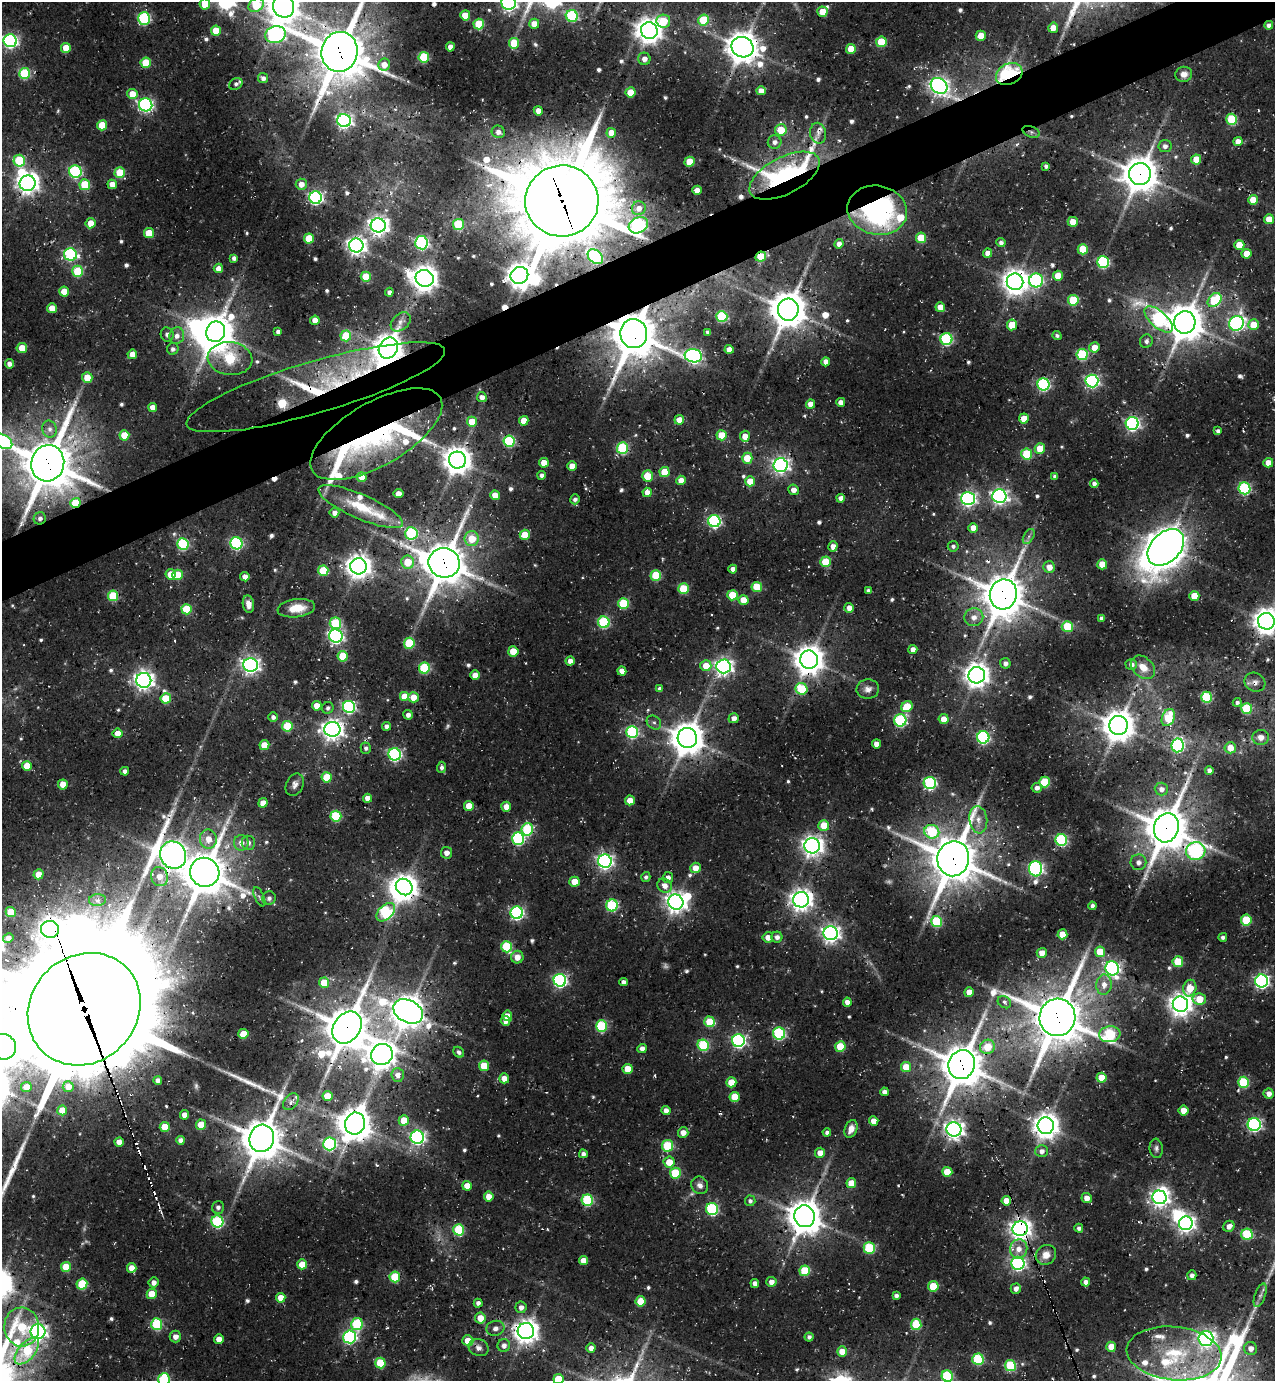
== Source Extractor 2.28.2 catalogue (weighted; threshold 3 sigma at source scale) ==
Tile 10 of 4 x 4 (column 2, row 3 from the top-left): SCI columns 1534-2806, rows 1436-2814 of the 5556 x 5633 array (HDU 1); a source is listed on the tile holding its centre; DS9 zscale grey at full resolution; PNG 1277 x 1383 px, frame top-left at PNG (2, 2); each listed source drawn as its Kron ellipse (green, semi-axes under 4 px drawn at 4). Shown black and unused: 4% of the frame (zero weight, under 3 of 4 exposures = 8% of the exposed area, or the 3 px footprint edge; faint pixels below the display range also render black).
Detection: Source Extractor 2.28.2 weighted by HDU 2 'WHT'; one run over the whole footprint, this tile lists its part. Background 0.0364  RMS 0.0042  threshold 0.0188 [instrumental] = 3 sigma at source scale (4.5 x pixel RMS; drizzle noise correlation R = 1.50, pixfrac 1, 0.0396/0.0396 arcsec/px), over >= 5 px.
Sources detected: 662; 13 too faint to see at this stretch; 10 inside a brighter object's white glare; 8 cosmic-ray / hot-pixel residue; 4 long thin detections or spike segments (spike, bleed or trail) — neither listed nor drawn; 15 inside a brighter listed object's ellipse — not listed separately; of the other 612, all 500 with FLUX_AUTO >= 1.23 (the completeness limit of this list) listed and drawn (112 fainter detections not listed), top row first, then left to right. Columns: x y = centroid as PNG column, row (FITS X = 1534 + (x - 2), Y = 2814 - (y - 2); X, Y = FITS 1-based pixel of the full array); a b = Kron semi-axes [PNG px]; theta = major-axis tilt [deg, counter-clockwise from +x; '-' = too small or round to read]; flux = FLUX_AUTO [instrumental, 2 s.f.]
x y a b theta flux
509 3 7 7 - 120
205 4 5 5 - 9.8
256 5 8 6 32 26
284 6 11 10 - 890
822 12 5 5 - 7.2
465 15 5 5 - 8.6
572 16 6 6 - 43
144 19 6 6 - 56
704 20 5 5 - 23
663 21 7 6 - 15
479 24 5 5 - 22
534 24 5 5 - 5.6
1269 25 4 4 - 1.8
1053 28 5 5 - 4.5
649 30 8 8 - 510
216 31 5 5 - 10
275 35 10 8 15 110
981 36 5 5 - 7.3
10 41 6 6 - 110
881 42 5 5 - 18
514 43 5 5 - 16
450 47 4 4 - 4
742 47 11 10 - 820
66 48 5 5 - 8.9
851 49 5 5 - 9.1
340 52 20 18 78 2100
424 57 5 5 - 28
644 59 6 6 - 2.9
146 63 5 5 - 18
384 65 6 6 - 4.4
25 73 5 5 - 33
1009 74 14 10 27 66
1184 74 8 7 - 3
263 78 5 5 - 1.8
236 84 7 5 31 1.3
939 86 9 7 -38 190
761 91 4 4 - 3.3
630 92 5 5 - 10
132 94 5 5 - 7.3
146 105 6 6 - 100
538 111 5 4 - 4.3
1232 119 5 5 - 27
344 121 7 6 - 120
102 125 5 5 - 13
781 130 6 6 - 11
498 132 6 6 - 2.7
1031 132 9 5 -22 1.3
611 133 5 4 - 5.1
818 133 10 8 -79 2.8
1238 141 4 4 - 3.8
775 142 7 6 - 2
1165 146 6 6 - 2.2
1196 159 5 5 - 7.4
19 161 6 5 - 27
689 162 5 5 - 12
1046 166 4 4 - 1.4
75 172 6 6 - 55
120 173 5 5 - 17
1140 174 11 11 - 1000
784 176 38 18 27 170
28 183 8 7 - 310
112 184 5 4 - 4.5
301 184 5 5 - 3.5
85 185 5 5 - 20
697 190 5 4 - 2.8
316 198 6 6 - 94
1253 200 5 5 - 7.9
562 201 37 35 4 4500
639 208 7 6 - 2.2
877 210 30 24 -10 94
1269 219 5 5 - 7.3
1073 222 5 5 - 7.2
90 223 5 5 - 7.2
458 224 5 5 - 24
378 225 7 7 - 260
638 225 10 7 28 81
149 233 5 5 - 13
309 238 5 5 - 15
921 238 5 5 - 14
421 243 7 6 - 86
1001 243 4 4 - 1.6
839 244 4 4 - 2.5
1239 245 5 5 - 8.8
356 246 7 7 - 210
1083 249 5 5 - 15
988 253 5 4 - 3.6
70 254 6 6 - 65
1246 254 5 5 - 6.4
761 256 5 4 - 12
595 257 9 6 -41 43
234 258 4 4 - 1.9
1103 262 6 6 - 54
218 268 5 4 - 3.4
78 271 5 5 - 23
519 275 9 8 - 480
1058 276 5 5 - 7.5
366 277 5 5 - 14
425 278 9 8 - 560
1036 280 7 7 - 76
1015 282 8 8 - 470
64 292 5 5 - 7.4
389 292 4 4 - 1.6
1073 300 5 5 - 21
1215 300 8 6 47 25
940 307 5 4 - 6.4
52 308 5 5 - 7
788 310 11 10 - 1200
722 316 5 5 - 42
1159 319 17 8 -41 65
315 320 4 4 - 4.1
401 322 11 8 42 2.5
1185 322 11 10 - 1100
1237 323 7 7 - 110
1012 325 5 5 - 13
1254 325 5 5 - 9.6
216 332 10 9 - 990
278 332 4 4 - 1.5
708 332 4 4 - 1.6
167 334 7 6 - 1.8
634 334 14 13 - 1800
177 336 8 7 - 3.1
346 336 5 5 - 18
1057 336 5 4 - 1.3
946 339 6 6 - 56
1146 341 7 6 - 1.7
1094 347 5 5 - 4.3
22 348 5 5 - 8.8
388 348 11 9 56 610
173 349 6 5 - 1.4
729 349 4 4 - 4.1
132 354 5 4 - 4.3
1082 354 5 5 - 40
693 356 9 6 -10 120
230 359 22 16 -6 44
826 362 4 4 - 3.3
9 364 4 4 - 2
87 377 5 5 - 6.5
1092 381 6 6 - 100
1043 384 6 6 - 71
316 387 134 26 16 53
482 397 5 5 - 2.7
841 402 4 4 - 2.9
810 404 4 4 - 3.9
153 407 4 4 - 4.3
1024 419 5 5 - 7.6
679 420 5 4 - 5.4
524 421 5 4 - 6.4
472 422 5 5 - 9.5
1132 423 6 6 - 110
50 429 8 7 - 2.1
1218 431 4 4 - 1.3
376 434 74 31 30 83
124 435 5 5 - 12
722 435 5 5 - 11
745 436 5 5 - 5.2
3 441 10 6 -29 60
509 441 6 5 - 43
622 448 6 5 - 42
1040 448 5 5 - 8.9
1027 454 5 5 - 26
747 458 5 5 - 9.1
457 460 8 8 - 610
48 463 18 16 76 2100
544 463 5 5 - 6.4
1268 463 5 4 - 5.3
780 465 7 7 - 150
572 466 5 4 - 5.4
665 472 5 5 - 13
542 475 4 4 - 1.8
647 476 5 5 - 12
1055 476 4 4 - 1.6
362 477 5 5 - 6.9
681 480 4 4 - 5.5
750 481 5 5 - 8.2
1094 483 4 4 - 1.7
1244 488 6 6 - 50
793 490 5 5 - 3.1
647 492 5 4 - 4.5
398 494 5 4 - 4.7
495 495 5 4 - 5.9
999 496 7 6 - 150
841 498 4 4 - 2.7
575 499 5 5 - 1.6
968 499 7 6 - 140
75 503 5 5 - 17
360 507 46 12 -24 18
334 513 5 4 - 2.4
40 518 6 6 - 1.4
714 521 6 6 - 73
973 528 5 5 - 5.1
411 533 6 6 - 40
525 535 5 5 - 9.3
1029 536 8 5 59 1.2
472 539 7 7 - 9.5
236 543 6 6 - 63
183 544 6 5 - 42
833 546 5 4 - 3.4
953 546 5 5 - 1.3
1166 547 21 14 45 780
408 562 6 6 - 11
825 562 5 5 - 16
444 563 15 14 - 1500
1102 564 5 5 - 9.6
358 566 8 8 - 440
1049 567 6 5 - 3.9
733 569 4 4 - 2.7
323 571 5 5 - 18
171 574 5 5 - 7
177 575 5 5 - 16
656 575 5 5 - 20
245 577 5 4 - 3.1
757 587 5 5 - 15
683 589 5 5 - 21
868 591 4 3 - 1.3
1003 594 15 13 74 1300
732 595 5 5 - 16
113 596 5 5 - 24
1194 596 5 5 - 9.6
743 600 5 5 - 7.4
623 603 5 5 - 26
248 604 9 5 -80 2.9
296 608 19 9 7 9.8
849 608 5 5 - 3.3
187 609 5 5 - 17
974 617 9 9 - 3.9
1102 618 4 4 - 1.3
1266 621 8 8 - 530
604 622 6 5 - 45
335 623 6 6 - 30
1067 627 5 5 - 18
336 636 7 6 - 110
409 643 5 5 - 26
913 649 4 4 - 3.3
513 651 5 5 - 11
343 656 5 5 - 17
809 660 9 9 - 710
570 661 4 4 - 3.1
1005 663 5 5 - 2
250 665 7 7 - 170
1131 665 6 5 - 2.5
706 666 5 5 - 8.2
723 666 7 7 - 190
1143 667 14 10 -44 5.8
424 668 5 5 - 35
622 671 4 4 - 3.8
475 675 5 5 - 5.5
977 675 8 8 - 420
144 680 7 7 - 230
1255 682 11 9 -29 2.7
660 689 4 4 - 1.7
801 689 6 5 - 22
868 689 11 9 4 2.8
405 697 5 5 - 10
413 697 5 5 - 6.3
1206 697 5 5 - 36
166 698 5 5 - 15
1237 702 4 4 - 1.4
317 706 5 5 - 5.8
349 707 6 6 - 69
907 707 6 5 - 14
328 708 6 5 - 1.3
1247 709 5 5 - 25
408 715 5 4 - 2.4
273 717 5 4 - 1.7
1168 717 9 6 67 15
734 718 5 5 - 2.3
944 719 5 5 - 5.7
900 720 6 6 - 55
654 723 8 6 -39 1.3
1118 725 9 9 - 820
287 726 5 5 - 21
386 726 4 4 - 1.9
332 729 8 7 - 300
632 732 6 6 - 55
117 733 5 4 - 5.3
983 737 6 6 - 71
1261 737 8 7 - 3.2
687 738 10 9 - 920
876 744 4 4 - 3.5
264 745 5 5 - 9
1178 745 7 6 - 61
366 748 5 5 - 1.3
1230 748 6 5 - 5.5
395 754 6 6 - 74
27 766 5 5 - 9.1
441 767 6 4 87 1.7
1209 770 4 4 - 1.9
125 771 4 4 - 1.9
327 777 5 5 - 15
1045 782 5 5 - 22
930 783 6 6 - 59
63 784 5 5 - 6.1
295 785 11 8 64 2.3
1037 788 5 5 - 2.2
1161 789 7 6 - 2.6
367 798 4 4 - 3.8
630 800 5 5 - 5.6
263 803 5 4 - 5.1
469 806 5 5 - 6.5
506 807 5 5 - 4.4
336 816 5 5 - 33
978 820 13 9 -82 4.1
824 825 5 5 - 9.1
1166 828 15 12 72 1600
527 829 6 5 - 38
932 832 7 6 - 32
208 839 9 8 - 5.2
518 839 6 6 - 64
1061 840 6 6 - 50
241 843 8 7 - 3.6
248 843 7 6 - 2
812 846 8 7 - 280
1196 851 10 9 - 89
446 853 6 5 - 2.5
173 855 14 12 -60 610
953 859 17 16 - 1900
605 861 7 6 - 150
1138 862 8 8 - 2.4
696 868 5 5 - 6.1
1036 869 7 6 - 120
205 872 15 14 - 1600
39 874 5 5 - 7.1
159 877 10 8 -67 4.9
646 877 5 4 - 1.3
668 878 5 5 - 2.3
574 882 5 5 - 8
665 886 7 6 - 3.3
404 887 9 8 - 500
259 897 10 4 -66 1.3
269 898 7 6 - 1.8
97 900 8 6 3 2.1
801 900 8 7 - 330
676 902 8 7 - 310
612 905 6 6 - 44
1092 906 4 4 - 1.4
11 912 5 5 - 11
386 912 11 7 44 53
517 913 6 6 - 85
1246 920 5 5 - 20
936 922 5 5 - 31
50 929 9 8 - 340
831 933 7 7 - 210
1062 934 5 5 - 8.4
768 937 5 5 - 3.8
777 937 5 5 - 2.3
1223 937 4 4 - 1.5
8 938 5 4 - 3
506 947 6 5 - 24
1100 952 5 5 - 13
1042 953 5 5 - 4.2
517 957 6 6 - 4.1
1178 962 5 5 - 16
1112 968 7 6 - 120
560 980 6 6 - 92
1262 981 6 6 - 120
624 982 4 4 - 2.1
324 983 5 5 - 11
1104 985 10 8 86 4.1
1190 988 8 6 78 9.2
969 992 5 4 - 4.6
1199 999 7 5 -11 9.8
847 1002 4 4 - 3.2
1004 1002 7 5 -36 1.2
1180 1004 8 7 - 400
84 1009 59 53 44 15000
408 1011 15 11 -28 890
507 1016 5 5 - 4.3
1057 1017 19 18 - 2100
505 1021 5 5 - 2.7
710 1022 5 5 - 17
601 1026 6 5 - 35
347 1027 17 13 56 1600
779 1033 6 6 - 53
243 1034 5 5 - 9.9
1110 1034 10 8 6 39
738 1041 6 6 - 100
703 1045 6 5 - 38
840 1046 5 5 - 17
3 1047 13 12 - 1000
987 1047 7 7 - 11
642 1049 5 4 - 2.9
459 1052 6 5 - 1.2
382 1054 11 10 - 550
962 1065 14 13 - 1500
484 1066 5 5 - 13
906 1067 5 5 - 10
627 1069 5 5 - 7.7
398 1075 7 6 - 3.7
504 1078 5 5 - 4.2
1101 1078 5 5 - 7.3
158 1080 4 4 - 2.2
731 1082 5 5 - 8.1
1244 1082 5 5 - 33
26 1087 5 5 - 5.7
68 1087 5 5 - 3.6
884 1092 4 4 - 2.5
1269 1093 5 5 - 2.8
327 1096 5 5 - 8.8
735 1097 5 5 - 12
291 1102 9 6 51 1.9
62 1110 5 5 - 6.6
666 1111 4 4 - 3.1
1184 1111 5 5 - 5.8
185 1115 5 4 - 4.2
404 1120 5 5 - 11
874 1121 5 4 - 4.3
355 1124 11 10 - 940
1254 1124 6 6 - 97
201 1125 5 5 - 9.4
1046 1126 8 8 - 500
165 1127 5 5 - 10
851 1129 9 6 69 4.1
954 1129 7 7 - 230
683 1132 5 5 - 3.5
827 1132 4 4 - 1.4
417 1137 7 6 - 120
262 1138 14 12 73 1400
181 1140 4 4 - 2.5
119 1142 4 4 - 3.9
329 1144 6 6 - 69
667 1146 6 5 - 25
1156 1148 10 6 -83 1.5
1042 1151 6 6 - 2.2
820 1153 5 5 - 4.5
583 1154 4 4 - 2
669 1162 5 5 - 7.6
947 1172 5 5 - 11
675 1173 5 5 - 22
851 1183 5 5 - 6.6
700 1185 9 8 - 2.4
467 1186 5 4 - 5.5
489 1197 5 5 - 5
1160 1197 7 6 - 210
1087 1198 5 5 - 3.5
587 1200 5 5 - 41
750 1201 5 5 - 1.3
1006 1201 5 4 - 5.2
218 1207 6 6 - 1.8
712 1209 6 6 - 51
805 1216 11 10 - 920
217 1222 6 6 - 49
1186 1223 7 7 - 200
1229 1226 6 5 - 3
1079 1228 4 4 - 1.4
1020 1229 7 7 - 290
459 1230 6 5 - 30
1247 1234 5 5 - 26
869 1248 5 5 - 27
1019 1249 9 8 - 4.5
1046 1255 10 9 - 4.8
583 1261 4 4 - 5.1
1018 1263 6 6 - 100
302 1264 5 5 - 7.2
66 1267 5 5 - 12
132 1268 5 5 - 5.1
805 1271 5 5 - 19
1192 1275 5 4 - 1.7
395 1277 5 5 - 24
154 1282 5 5 - 2.8
771 1282 5 5 - 3.1
1086 1282 4 4 - 2.3
755 1283 4 4 - 2.6
82 1284 6 5 - 20
933 1286 5 5 - 15
1016 1289 5 5 - 2.4
152 1294 5 5 - 10
1260 1295 12 5 71 1.7
896 1296 4 4 - 1.6
281 1298 5 4 - 6
641 1301 5 5 - 12
478 1303 4 4 - 1.9
521 1307 6 5 - 2.5
480 1318 5 5 - 6.7
157 1324 6 5 - 35
357 1324 6 5 - 38
916 1324 5 5 - 24
22 1327 19 17 -88 29
495 1328 9 7 14 2.3
526 1331 8 8 - 420
38 1332 7 7 - 160
175 1337 6 6 - 2.7
350 1337 6 6 - 79
809 1337 4 4 - 1.4
219 1339 5 4 - 4.3
1206 1339 7 7 - 170
468 1341 5 5 - 7.6
504 1345 6 6 - 2.3
479 1347 10 8 -23 2.6
1111 1347 5 5 - 7.4
591 1348 5 4 - 3
1251 1348 6 6 - 3.4
27 1351 16 8 49 26
842 1351 5 5 - 6.2
1174 1353 48 26 -6 38
978 1359 5 5 - 36
380 1363 5 5 - 19
1010 1365 5 5 - 27
947 1376 6 5 - 38
558 1379 5 5 - 13
164 1380 7 6 - 44
Overlapping masked pixels (flux is a lower limit): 45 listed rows (the first 20) at x y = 1269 25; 340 52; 1009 74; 939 86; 1031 132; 818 133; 1140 174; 784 176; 1253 200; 562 201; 877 210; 761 256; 1015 282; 1185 322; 634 334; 388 348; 316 387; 376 434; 48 463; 75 503
Isophote crosses this tile's border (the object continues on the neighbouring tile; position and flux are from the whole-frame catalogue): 13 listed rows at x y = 509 3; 205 4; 256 5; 284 6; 10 41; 340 52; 3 441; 1266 621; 84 1009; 3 1047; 947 1376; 558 1379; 164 1380